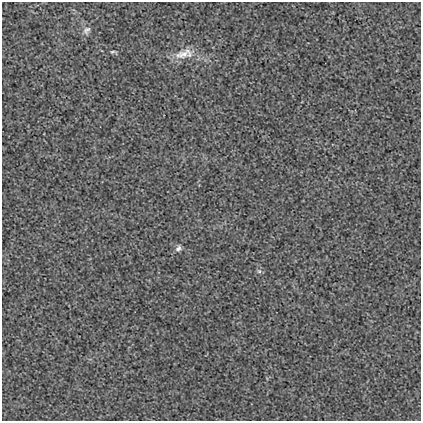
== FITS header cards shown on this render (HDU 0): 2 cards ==
NAXIS1  =                  419
NAXIS2  =                  419

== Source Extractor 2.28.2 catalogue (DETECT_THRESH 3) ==
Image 419 x 419 px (HDU 0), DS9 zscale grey, 1 PNG px = 1 image px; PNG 423 x 423 px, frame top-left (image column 1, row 419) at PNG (2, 2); no overlay
Background 0.00267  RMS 0.018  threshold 0.0543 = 3 sigma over >= 5 px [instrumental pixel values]
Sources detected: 5; all 5 listed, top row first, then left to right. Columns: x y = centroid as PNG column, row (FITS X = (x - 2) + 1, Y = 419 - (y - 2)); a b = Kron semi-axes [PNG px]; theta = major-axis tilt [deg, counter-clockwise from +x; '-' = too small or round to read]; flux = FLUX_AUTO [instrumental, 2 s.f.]
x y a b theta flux
87 30 12 8 46 5.6
112 52 6 4 7 1.6
184 54 29 12 13 19
178 248 9 6 58 3.9
259 271 7 5 -41 2.3